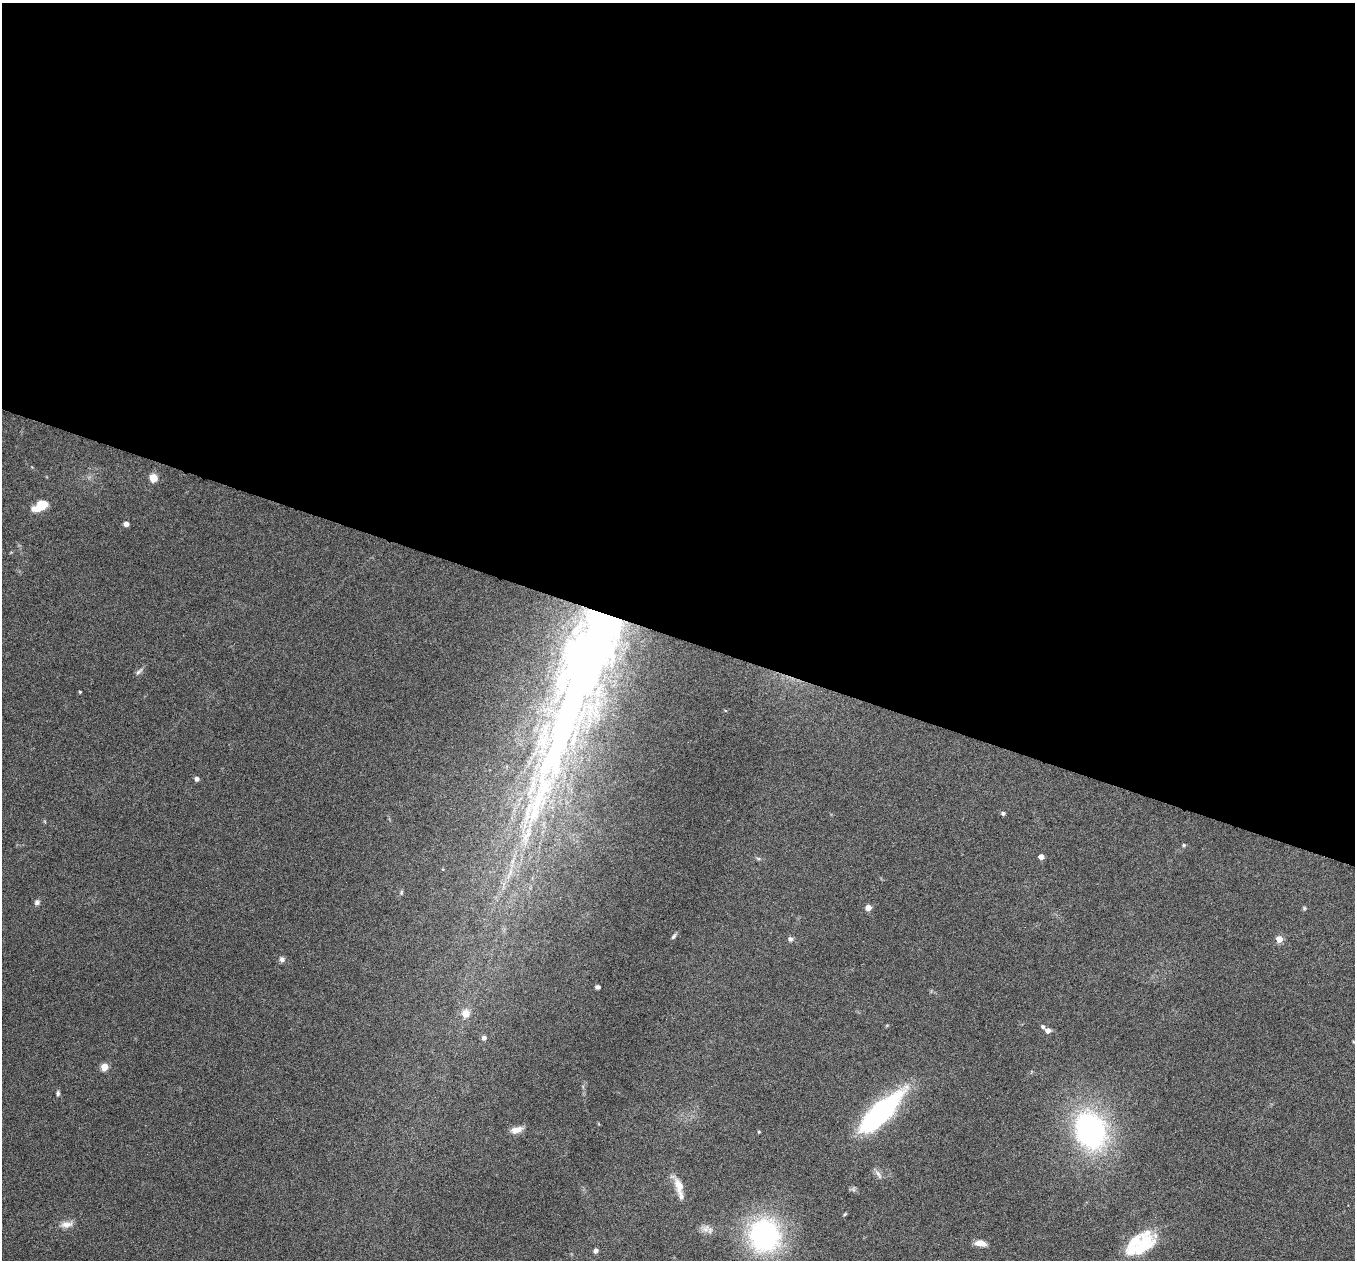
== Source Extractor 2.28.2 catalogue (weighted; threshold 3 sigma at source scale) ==
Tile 3 of 4 x 4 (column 3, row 1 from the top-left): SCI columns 2710-4062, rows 4040-5297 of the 5417 x 5429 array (HDU 1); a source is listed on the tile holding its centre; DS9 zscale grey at full resolution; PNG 1357 x 1262 px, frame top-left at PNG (2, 3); no overlay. Shown black and unused: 51% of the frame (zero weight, under 4 of 8 exposures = <1% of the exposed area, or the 3 px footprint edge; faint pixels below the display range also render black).
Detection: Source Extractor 2.28.2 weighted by HDU 2 'WHT'; one run over the whole footprint, this tile lists its part. Background 0.0761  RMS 0.0044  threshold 0.018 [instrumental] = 3 sigma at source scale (4.09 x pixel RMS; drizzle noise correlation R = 1.36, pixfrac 0.8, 0.05/0.05 arcsec/px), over >= 5 px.
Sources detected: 46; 1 inside a brighter object's white glare — not listed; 6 inside a brighter listed object's ellipse — not listed separately; the other 39 listed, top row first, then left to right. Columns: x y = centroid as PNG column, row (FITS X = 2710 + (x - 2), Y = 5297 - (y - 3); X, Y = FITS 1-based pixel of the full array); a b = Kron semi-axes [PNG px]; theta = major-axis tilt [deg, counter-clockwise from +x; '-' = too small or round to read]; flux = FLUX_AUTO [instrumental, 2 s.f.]
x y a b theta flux
153 478 5 5 - 13
39 508 17 7 8 5.6
126 524 4 4 - 2.9
590 652 264 46 70 530
139 671 13 4 41 1
80 692 3 3 - 0.4
196 779 5 4 - 1.5
1003 813 4 4 - 0.93
1184 845 5 4 - 0.52
1041 857 4 4 - 3.2
758 858 6 4 -20 0.57
401 892 6 5 - 0.61
37 902 8 6 34 1.1
868 908 4 4 - 4.7
1304 908 5 4 - 0.5
673 936 9 4 48 0.81
790 939 7 6 - 1.1
1279 939 5 4 - 5.8
282 959 7 6 - 1.3
597 987 4 4 - 1
465 1013 5 5 - 9.3
1043 1026 5 4 - 0.89
1048 1031 5 4 - 2.7
484 1038 5 5 - 1.6
104 1067 5 4 - 8.6
58 1093 7 4 81 0.77
880 1113 54 17 45 65
516 1130 14 7 15 3.7
1090 1130 37 28 -68 82
759 1132 4 3 - 0.44
878 1174 14 5 -58 1.6
679 1186 22 11 -72 5
845 1214 5 4 - 0.45
66 1224 16 8 5 3
706 1229 13 9 56 2.6
764 1235 40 38 -84 63
1144 1242 35 19 45 19
980 1243 14 7 -9 3
596 1250 4 4 - 1.8
Overlapping masked pixels (flux is a lower limit): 1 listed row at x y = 590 652